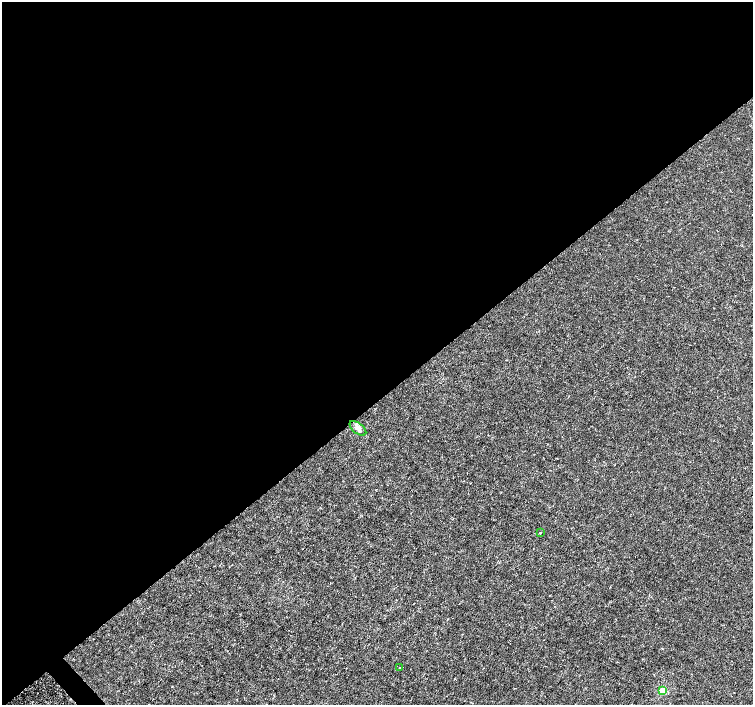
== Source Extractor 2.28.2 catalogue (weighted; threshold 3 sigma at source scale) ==
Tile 2 of 4 x 4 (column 2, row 1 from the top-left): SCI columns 1507-3007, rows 4424-5828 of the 6011 x 5972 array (HDU 1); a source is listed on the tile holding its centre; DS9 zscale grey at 2 x 2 block average (1 PNG px = mean of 2 x 2 image px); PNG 755 x 707 px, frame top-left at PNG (2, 2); each listed source drawn as its Kron ellipse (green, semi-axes under 4 px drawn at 4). Shown black and unused: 57% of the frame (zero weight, under 3 of 4 exposures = <1% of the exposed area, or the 3 px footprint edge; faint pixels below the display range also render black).
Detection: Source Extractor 2.28.2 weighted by HDU 2 'WHT'; one run over the whole footprint, this tile lists its part. Background -1.22e-04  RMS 0.0012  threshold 0.00541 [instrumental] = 3 sigma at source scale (4.5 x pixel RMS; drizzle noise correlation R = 1.50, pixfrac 1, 0.0396/0.0396 arcsec/px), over >= 5 px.
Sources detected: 4; all 4 listed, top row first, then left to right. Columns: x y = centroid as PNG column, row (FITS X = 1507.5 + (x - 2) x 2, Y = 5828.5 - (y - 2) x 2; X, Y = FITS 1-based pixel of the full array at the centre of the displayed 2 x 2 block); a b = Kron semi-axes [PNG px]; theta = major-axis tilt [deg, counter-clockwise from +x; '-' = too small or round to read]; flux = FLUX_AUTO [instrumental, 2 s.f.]
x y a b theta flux
358 428 10 5 -38 1.3
540 533 2 2 - 0.35
400 668 2 2 - 0.11
663 691 3 3 - 6.8